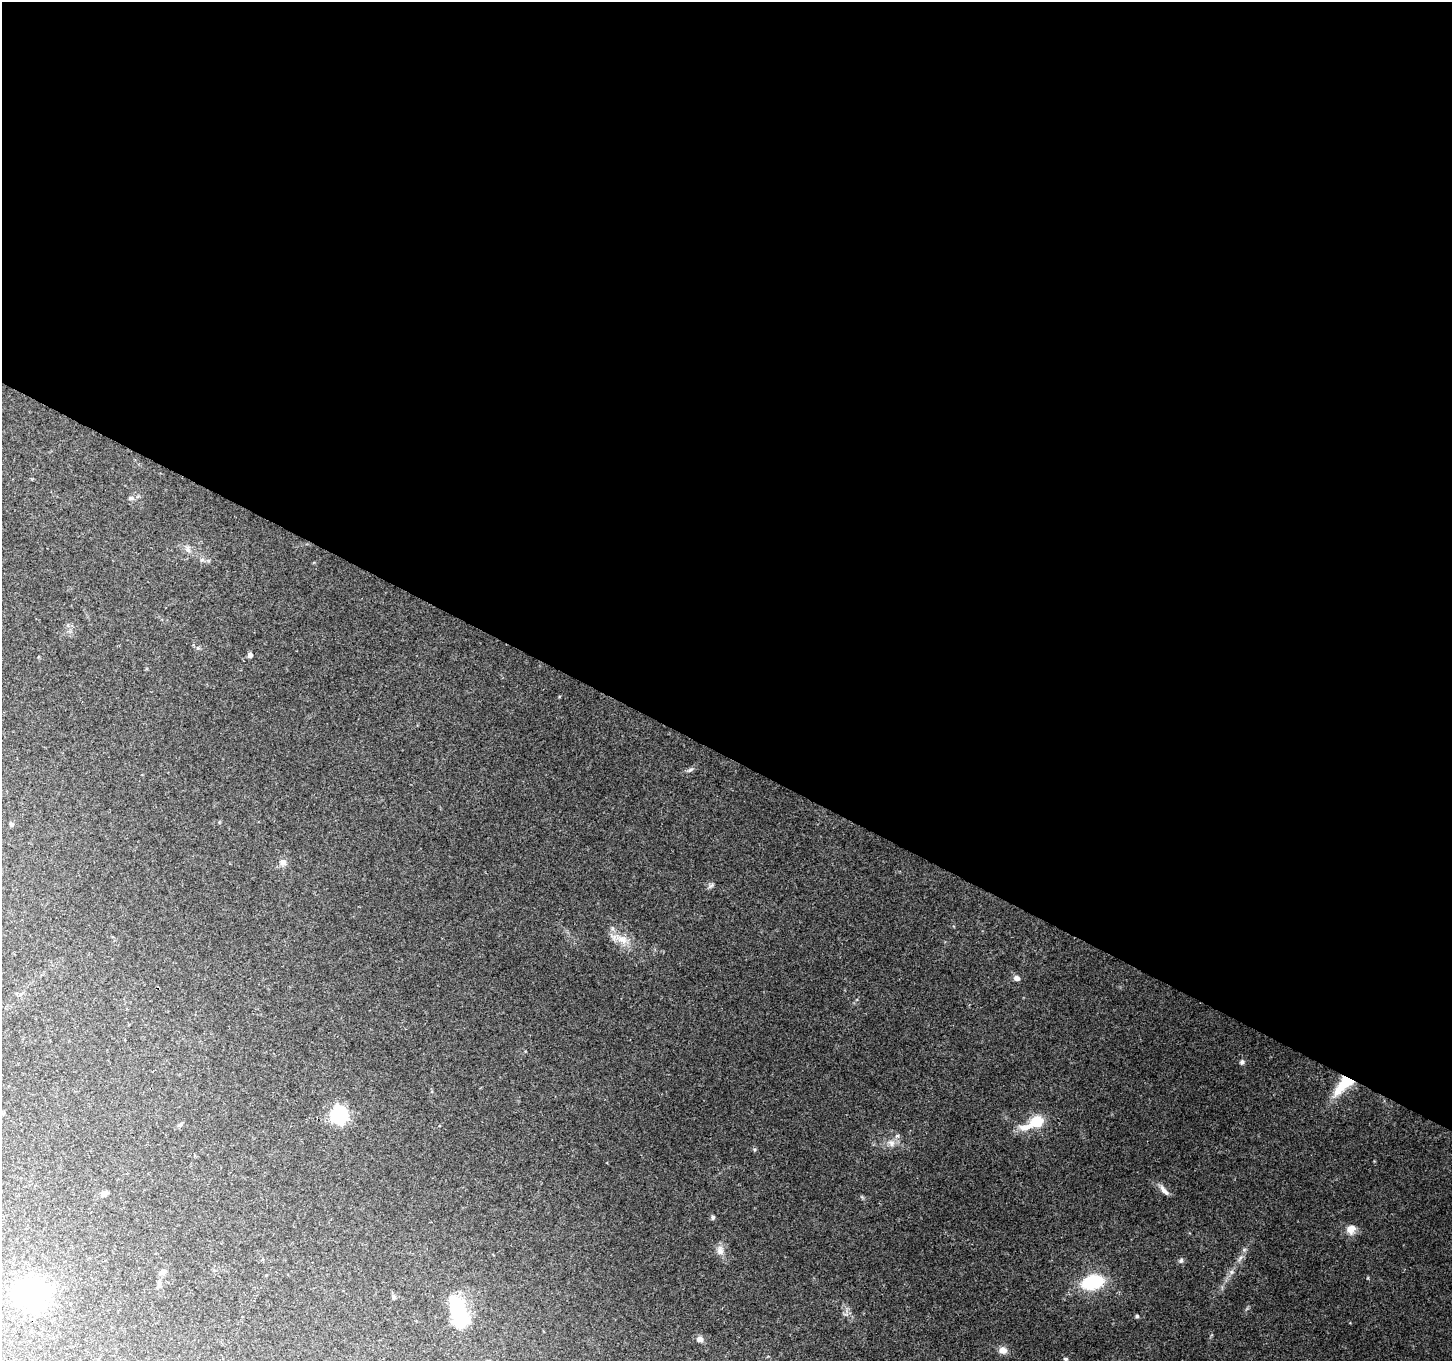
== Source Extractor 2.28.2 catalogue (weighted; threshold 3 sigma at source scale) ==
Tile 3 of 4 x 4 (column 3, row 1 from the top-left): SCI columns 2901-4350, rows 4274-5632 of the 5807 x 5895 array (HDU 1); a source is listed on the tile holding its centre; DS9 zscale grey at full resolution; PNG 1454 x 1363 px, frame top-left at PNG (2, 2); no overlay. Shown black and unused: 56% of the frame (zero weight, under 2 of 3 exposures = <1% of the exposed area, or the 3 px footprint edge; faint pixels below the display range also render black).
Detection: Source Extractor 2.28.2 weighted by HDU 2 'WHT'; one run over the whole footprint, this tile lists its part. Background 0.208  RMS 0.0087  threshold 0.0392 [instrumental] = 3 sigma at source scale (4.5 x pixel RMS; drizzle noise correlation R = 1.50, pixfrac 1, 0.0396/0.0396 arcsec/px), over >= 5 px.
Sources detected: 36; all 36 listed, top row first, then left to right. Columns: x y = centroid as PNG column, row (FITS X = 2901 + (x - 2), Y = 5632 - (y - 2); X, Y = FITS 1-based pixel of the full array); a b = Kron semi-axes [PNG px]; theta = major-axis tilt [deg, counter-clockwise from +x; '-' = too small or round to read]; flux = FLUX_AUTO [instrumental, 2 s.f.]
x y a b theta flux
130 498 7 5 -5 1.7
188 549 8 6 -35 2.9
250 655 4 4 - 3.7
690 770 8 4 35 1.8
11 824 6 5 - 1.6
283 863 10 9 - 4.1
711 886 8 5 44 1.9
622 939 20 11 -26 12
1017 978 7 6 - 3.2
1242 1062 7 5 53 2
1344 1084 29 12 46 30
339 1115 7 7 - 230
1036 1121 13 10 19 23
180 1125 6 4 41 1.3
1025 1127 20 10 7 10
897 1135 5 3 - 1.5
891 1143 11 9 -58 5.2
1164 1190 17 6 -51 4.8
104 1194 9 6 44 2.5
713 1217 6 5 - 1.5
1351 1229 13 12 - 7.7
720 1250 15 9 -84 5.6
1240 1258 10 4 57 2.8
1181 1261 7 6 - 2.1
163 1272 9 7 40 3.5
1231 1272 7 4 90 1.9
266 1275 4 3 - 0.79
1092 1282 17 10 13 63
159 1284 13 5 -88 3.2
31 1294 32 28 -1 110
393 1297 7 4 -71 1.4
459 1314 37 15 -73 70
1137 1316 5 4 - 1.6
700 1339 8 7 - 3.7
1003 1350 10 8 -22 5.9
1065 1359 5 4 - 1.2
Overlapping masked pixels (flux is a lower limit): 1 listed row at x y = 1344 1084
Unlisted compact peaks at least as high as the median listed source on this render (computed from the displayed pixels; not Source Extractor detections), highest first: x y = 1368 1278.